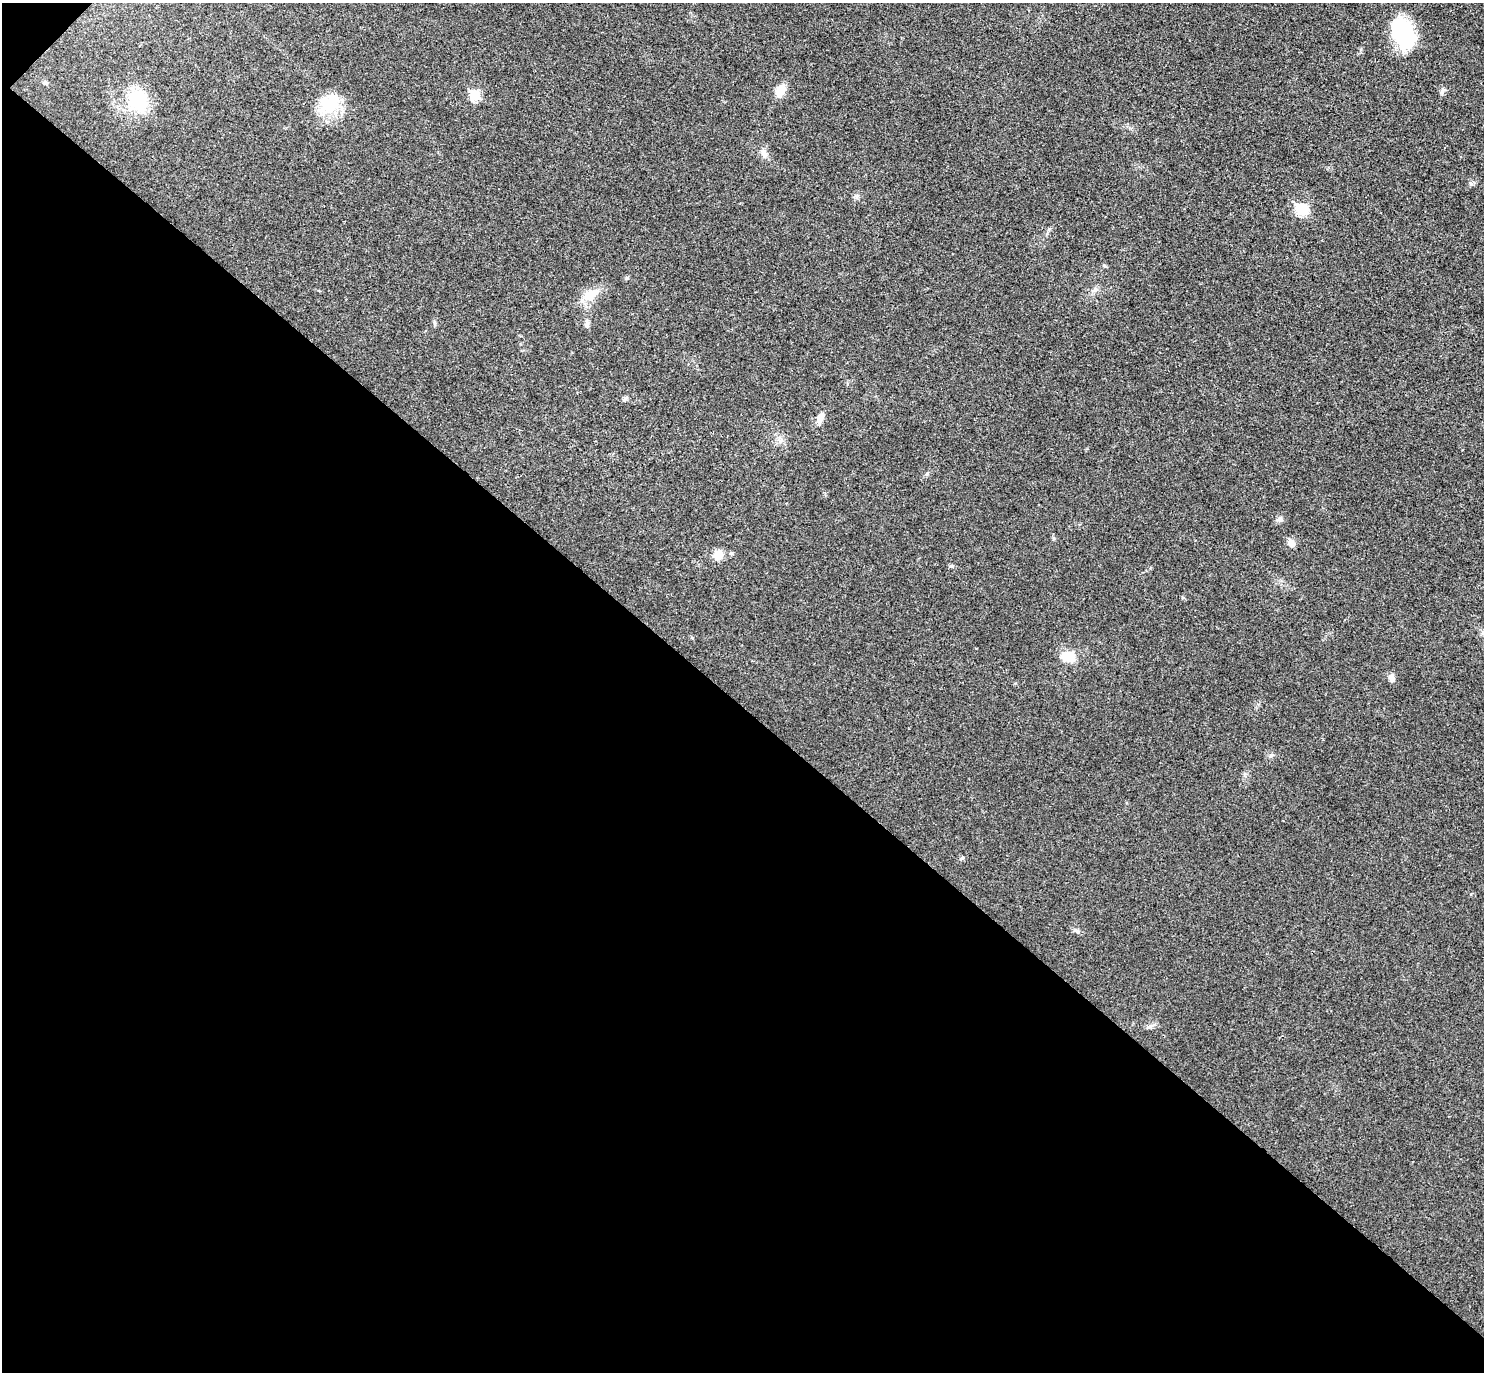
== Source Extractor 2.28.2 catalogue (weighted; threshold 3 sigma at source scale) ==
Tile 9 of 4 x 4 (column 1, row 3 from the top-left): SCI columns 42-1523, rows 1571-2940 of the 6013 x 6020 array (HDU 1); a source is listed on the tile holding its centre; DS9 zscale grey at full resolution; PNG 1486 x 1374 px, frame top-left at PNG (2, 3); no overlay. Shown black and unused: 49% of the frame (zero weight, under 3 of 4 exposures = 6% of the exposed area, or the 3 px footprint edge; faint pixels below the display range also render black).
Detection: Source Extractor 2.28.2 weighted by HDU 2 'WHT'; one run over the whole footprint, this tile lists its part. Background 0.0295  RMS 0.0047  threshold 0.0214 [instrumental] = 3 sigma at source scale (4.5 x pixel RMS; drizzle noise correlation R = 1.50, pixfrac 1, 0.05/0.05 arcsec/px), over >= 5 px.
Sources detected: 26; all 26 listed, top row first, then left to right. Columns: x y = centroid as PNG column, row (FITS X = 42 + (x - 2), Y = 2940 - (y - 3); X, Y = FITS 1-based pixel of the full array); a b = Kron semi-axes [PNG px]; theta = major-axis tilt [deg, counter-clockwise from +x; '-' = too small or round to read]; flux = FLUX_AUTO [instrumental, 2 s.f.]
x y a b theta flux
1403 34 29 19 -65 40
45 83 6 5 - 1
780 90 14 9 56 6.1
1442 91 10 5 76 1.2
475 95 6 6 - 23
137 100 30 29 - 22
329 104 31 22 43 17
764 153 13 8 -62 2.6
856 196 6 6 - 1.1
1302 209 7 6 - 33
1104 265 6 4 -2 0.62
627 278 5 5 - 0.74
1094 290 9 5 45 1.5
590 295 23 12 32 8.7
434 323 8 4 -81 0.8
586 325 9 6 78 1.4
625 398 7 6 - 1.1
820 418 14 7 64 3.5
1279 519 10 6 47 1.5
1291 543 10 8 -75 3.1
718 554 12 10 62 4.7
951 566 5 5 - 0.69
1068 657 17 12 10 8.8
1391 678 10 7 -74 2.2
962 858 5 4 - 0.76
1150 1026 10 5 19 1.5
Unlisted compact peaks at least as high as the median listed source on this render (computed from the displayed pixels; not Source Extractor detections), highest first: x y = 1471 184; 927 474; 1077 931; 1271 755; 692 638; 1054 538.